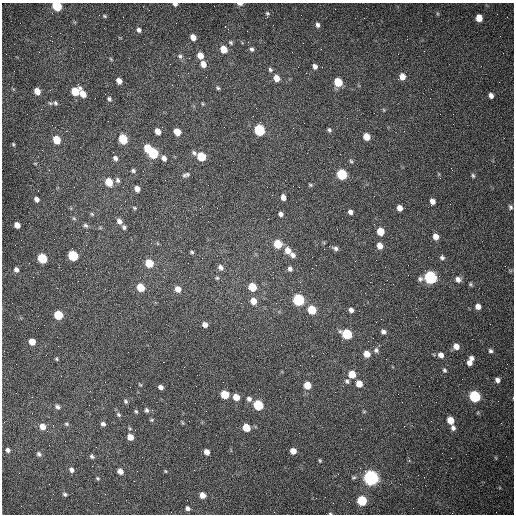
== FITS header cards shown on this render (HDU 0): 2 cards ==
NAXIS1  =                  512 /fastest changing axis
NAXIS2  =                  512 /next to fastest changing axis

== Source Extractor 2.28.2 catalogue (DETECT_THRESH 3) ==
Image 512 x 512 px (HDU 0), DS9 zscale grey, 1 PNG px = 1 image px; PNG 516 x 516 px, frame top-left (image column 1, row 512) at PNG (2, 3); no overlay
Background 1480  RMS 22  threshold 66.2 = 3 sigma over >= 5 px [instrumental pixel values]
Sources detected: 165; all 165 listed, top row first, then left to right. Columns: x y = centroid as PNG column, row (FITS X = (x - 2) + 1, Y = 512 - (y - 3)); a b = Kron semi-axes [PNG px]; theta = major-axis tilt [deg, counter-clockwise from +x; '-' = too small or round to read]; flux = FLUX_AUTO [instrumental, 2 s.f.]
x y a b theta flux
175 4 4 3 - 4200
240 4 6 3 0 5500
57 6 6 5 - 88000
267 14 8 5 89 2800
104 16 6 4 -28 1900
479 18 6 5 - 18000
318 25 7 5 -75 4400
139 30 6 5 - 4400
51 36 3 2 - 1400
193 37 5 4 - 11000
231 43 6 5 - 2400
224 49 6 5 - 22000
252 49 6 5 - 3500
200 55 6 5 - 14000
180 56 7 6 - 3700
203 64 7 6 - 11000
315 66 6 5 - 5400
270 70 6 5 - 2800
402 77 7 6 - 13000
276 78 7 6 - 13000
119 81 5 5 - 8900
338 82 6 6 - 40000
218 88 5 4 - 2200
37 91 6 5 - 14000
75 91 7 6 - 36000
83 94 7 5 -62 16000
491 95 5 4 - 6200
109 99 7 6 - 4200
50 103 7 4 -25 2300
55 103 6 5 - 2600
203 104 6 3 -71 1400
384 110 6 3 -71 1600
293 128 2 2 - 700
259 130 6 6 - 150000
329 130 5 5 - 2700
158 131 5 4 - 11000
404 131 2 2 - 630
177 132 6 5 - 22000
366 137 6 5 - 20000
123 139 6 5 - 66000
57 140 6 5 - 33000
13 144 4 3 - 1700
148 148 6 5 - 47000
153 153 6 5 - 110000
194 153 7 5 -46 3300
201 156 6 5 - 50000
115 158 7 5 -58 4600
164 158 7 5 -50 5900
351 161 6 4 -44 2100
35 163 6 3 -19 1400
133 171 6 5 - 2800
188 174 7 7 - 3400
342 174 6 6 - 110000
473 176 6 4 -73 2400
118 180 7 6 - 4000
109 182 7 5 -60 33000
310 185 6 4 -22 2000
299 187 2 2 - 1000
137 189 5 5 - 9100
283 197 5 4 - 8500
37 199 6 5 - 5600
432 201 5 4 - 8700
510 207 6 5 - 3000
134 208 6 4 -22 1800
400 208 5 5 - 10000
350 212 5 4 - 5000
92 214 5 4 - 1800
281 214 6 5 - 4900
74 218 6 5 - 2200
119 221 6 6 - 6800
17 225 5 5 - 10000
86 225 7 5 -37 2900
124 227 5 4 - 3300
380 231 6 5 - 26000
436 236 6 5 - 11000
278 244 6 5 - 43000
380 246 6 5 - 11000
335 248 8 5 -24 4100
288 250 8 7 - 13000
192 252 4 4 - 2200
293 255 7 6 - 5800
73 256 6 5 - 98000
442 257 6 5 - 3600
42 258 6 5 - 85000
149 263 6 5 - 37000
220 267 7 6 - 5600
312 268 2 2 - 850
290 269 6 5 - 4700
16 270 6 5 - 4900
430 277 7 6 - 280000
217 278 5 5 - 2100
273 278 2 2 - 750
458 279 7 7 - 6600
470 284 6 5 - 2200
140 287 6 5 - 33000
252 287 6 5 - 41000
178 289 6 5 - 12000
298 300 6 6 - 200000
253 301 6 6 - 16000
276 303 3 2 - 1400
478 306 6 5 - 8600
312 310 6 5 - 50000
351 310 5 4 - 5700
58 315 6 5 - 55000
381 319 2 2 - 870
205 325 5 5 - 7500
383 332 6 5 - 4700
347 334 6 6 - 110000
32 342 5 5 - 17000
456 346 6 6 - 11000
376 350 7 7 - 4100
490 351 5 5 - 3200
367 354 6 5 - 16000
441 355 6 5 - 7700
472 358 5 4 - 4700
56 359 5 4 - 1900
469 363 6 5 - 7700
444 370 5 4 - 2400
352 374 6 6 - 27000
497 380 5 5 - 6500
347 381 7 5 -58 3200
359 384 6 6 - 17000
307 385 6 5 - 22000
161 387 5 4 - 5700
225 394 6 5 - 49000
475 396 6 6 - 170000
236 397 6 5 - 17000
249 399 6 6 - 4800
125 401 6 5 - 2600
258 405 6 6 - 97000
58 407 7 5 -41 4100
146 410 6 5 - 3100
136 411 5 4 - 2000
364 412 6 4 1 1600
119 415 7 5 -45 2900
152 420 5 4 - 1800
450 420 6 5 - 21000
189 421 2 2 - 620
66 424 7 4 -27 2300
103 424 6 5 - 4200
43 426 7 6 - 12000
404 426 2 2 - 860
246 427 6 5 - 28000
453 428 7 5 -63 5100
130 437 6 5 - 13000
8 450 5 4 - 4000
293 451 5 5 - 13000
207 452 5 4 - 8300
39 454 6 5 - 3600
92 456 6 5 - 2700
496 458 5 3 - 1300
320 460 5 4 - 1600
71 470 6 5 - 4800
120 471 5 5 - 8600
165 471 4 3 - 1400
98 478 5 4 - 1800
354 478 7 4 7 2200
371 478 6 6 - 710000
400 484 2 2 - 660
65 494 5 4 - 2500
202 495 5 5 - 13000
316 498 2 2 - 3500
362 500 6 6 - 90000
187 508 5 5 - 4600
330 513 4 3 - 1300
At the frame edge (FLAGS 8, measured only in part): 4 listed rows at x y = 175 4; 240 4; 57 6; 330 513